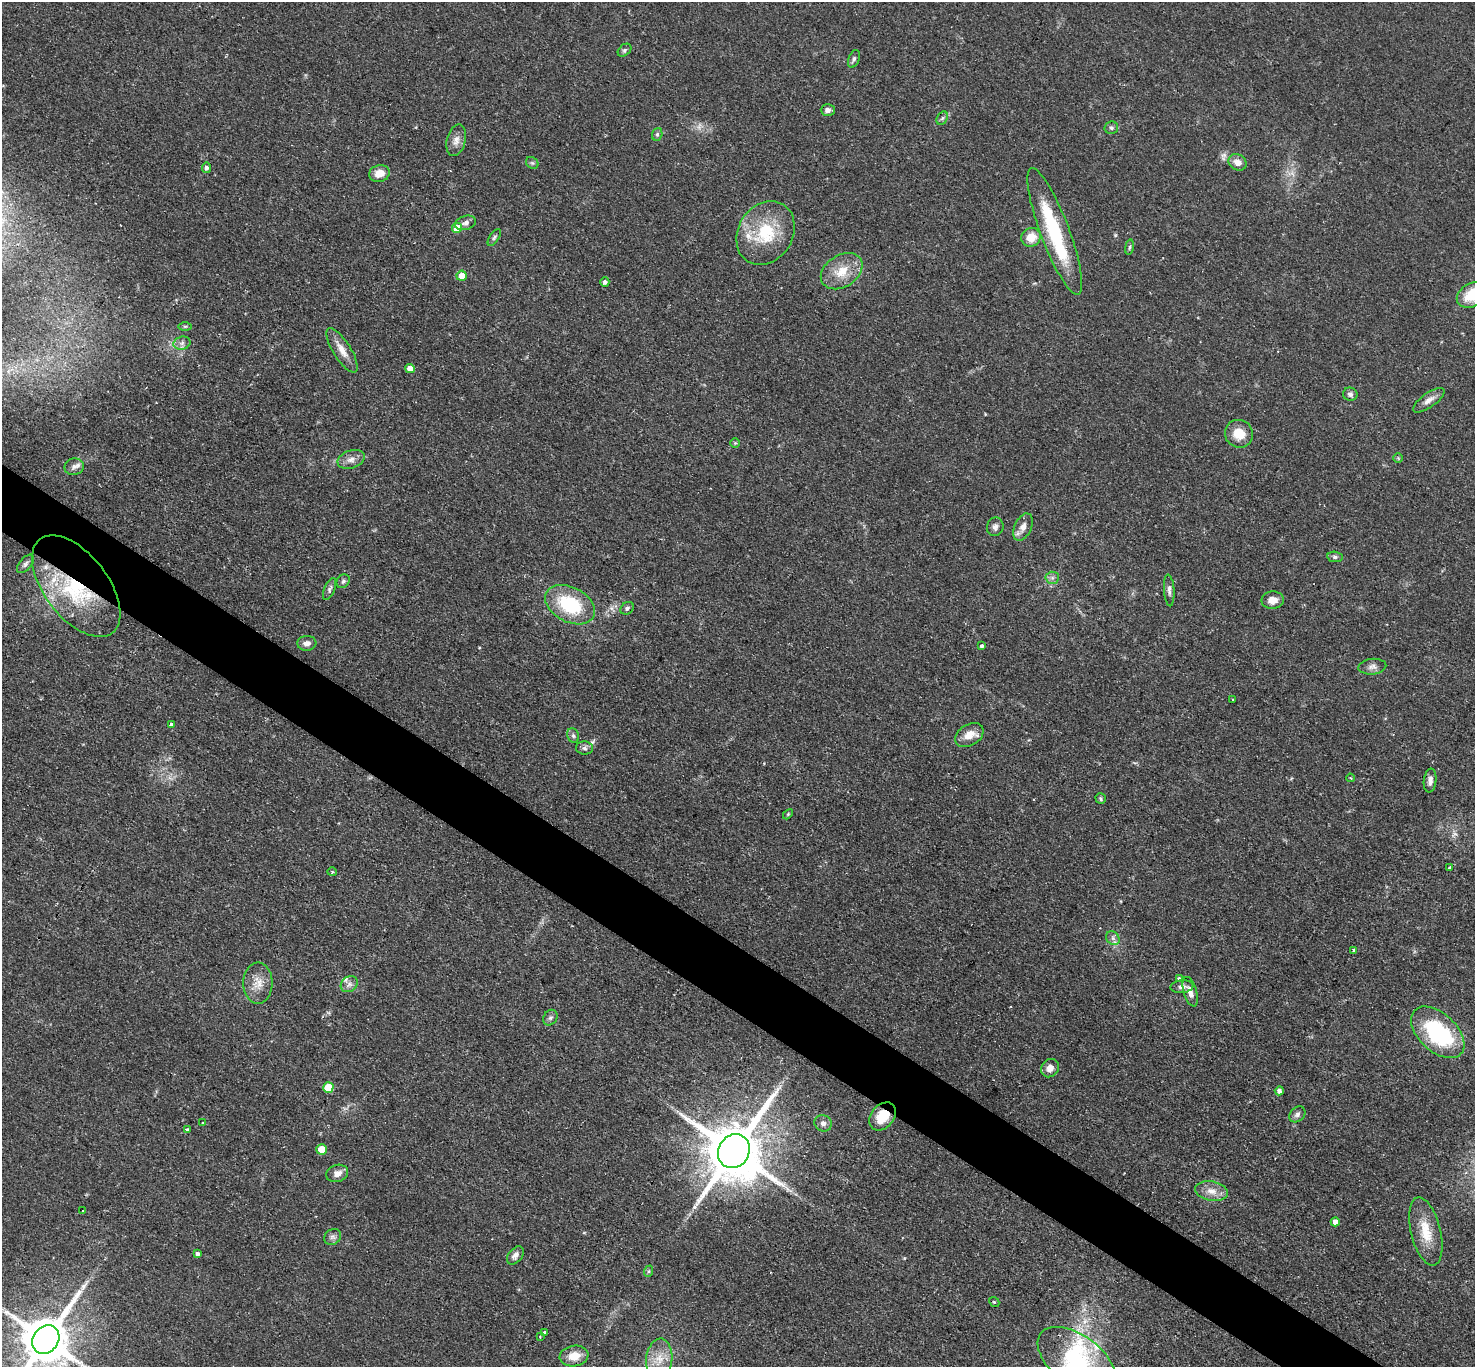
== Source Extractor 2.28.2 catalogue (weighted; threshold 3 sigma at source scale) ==
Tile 6 of 4 x 4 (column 2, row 2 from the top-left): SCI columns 1479-2951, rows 3025-4389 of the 5896 x 5902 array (HDU 1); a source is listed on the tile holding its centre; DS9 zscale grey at full resolution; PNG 1477 x 1369 px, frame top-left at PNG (2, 2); each listed source drawn as its Kron ellipse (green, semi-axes under 4 px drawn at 4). Shown black and unused: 4% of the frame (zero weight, under 2 of 3 exposures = <1% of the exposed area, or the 3 px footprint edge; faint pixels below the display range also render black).
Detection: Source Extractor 2.28.2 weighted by HDU 2 'WHT'; one run over the whole footprint, this tile lists its part. Background 0.0585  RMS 0.0048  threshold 0.0215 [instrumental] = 3 sigma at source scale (4.5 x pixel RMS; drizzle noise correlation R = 1.50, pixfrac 1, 0.05/0.05 arcsec/px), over >= 5 px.
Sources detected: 101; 1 too faint to see at this stretch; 1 inside a brighter object's white glare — neither listed nor drawn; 5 inside a brighter listed object's ellipse — not listed separately; the other 94 listed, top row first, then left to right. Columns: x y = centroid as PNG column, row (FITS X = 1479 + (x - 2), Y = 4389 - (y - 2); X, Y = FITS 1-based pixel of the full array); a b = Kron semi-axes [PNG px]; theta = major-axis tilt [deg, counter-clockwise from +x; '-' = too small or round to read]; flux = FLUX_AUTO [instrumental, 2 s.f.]
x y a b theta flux
624 50 8 5 42 1
854 59 9 5 69 1.3
828 110 7 6 - 2
942 118 7 5 59 1
1111 128 7 6 - 1.2
657 134 6 5 - 0.92
456 140 16 9 75 3.5
1238 162 9 8 - 3.6
532 163 7 5 -43 0.9
206 168 5 4 - 1.5
379 173 10 8 16 6.4
465 223 10 7 18 2
457 228 5 5 - 9.1
1055 231 67 14 -69 41
765 233 34 27 58 27
494 237 9 4 55 1.1
1031 237 10 9 - 7
1129 247 8 4 81 0.81
842 271 23 16 33 11
461 276 5 5 - 6
605 282 4 4 - 1.4
1473 295 17 11 28 16
185 326 7 4 0 0.76
182 343 8 6 14 1.8
342 350 25 8 -58 5.8
410 369 5 4 - 4.7
1350 394 7 6 - 1.7
1429 400 18 7 36 3.5
1239 434 14 13 - 9
735 443 5 4 - 0.54
1398 458 5 5 - 0.63
351 459 14 9 19 3.5
74 467 10 8 13 2.2
995 527 9 8 - 1.9
1023 527 14 8 65 3.8
1335 557 7 5 -9 1.2
26 564 11 6 49 1.7
1052 578 6 6 - 1.4
343 581 7 6 - 1.2
76 586 59 32 -52 60
330 589 12 5 68 1.4
1169 590 16 5 -86 1.9
1273 600 11 8 3 4.5
570 605 26 17 -27 32
627 608 7 5 36 1.1
307 643 9 7 4 2.6
982 646 3 3 - 1.7
1372 667 14 8 6 2.6
1233 699 2 2 - 0.34
171 725 4 4 - 1.8
969 735 15 10 32 6.3
573 736 7 5 -69 1.2
584 748 8 6 -4 1.5
1350 778 4 3 - 0.5
1430 781 12 6 83 2.5
1101 799 5 5 - 0.82
788 814 6 3 46 0.55
1450 867 3 3 - 0.77
332 872 5 4 - 0.68
1113 938 7 6 - 1.5
1353 950 4 3 - 0.71
1179 979 3 3 - 1
258 983 20 14 90 7.2
349 984 9 7 38 2.3
1182 987 11 6 6 2.5
1190 992 15 6 -74 3.7
550 1018 8 6 55 1.4
1438 1032 32 19 -43 49
1050 1068 10 8 46 3.4
328 1087 5 5 - 14
1279 1091 4 4 - 1.8
1297 1114 9 6 42 1.7
882 1116 15 11 50 11
203 1123 3 3 - 1.1
823 1123 9 8 - 2.2
187 1130 3 3 - 0.92
322 1149 5 5 - 10
734 1151 17 15 59 3800
337 1173 11 8 18 3.6
1211 1191 16 9 -10 4.9
83 1211 3 2 - 0.66
1335 1222 4 4 - 3
1426 1231 35 15 -76 13
333 1237 9 7 33 1.7
197 1254 4 3 - 1.3
515 1255 10 6 49 2.2
649 1271 6 4 70 0.67
994 1302 5 4 - 0.68
544 1332 3 3 - 1.2
540 1336 3 2 - 0.56
46 1340 15 12 53 2600
574 1356 14 10 9 6.8
659 1359 20 13 84 8.4
1077 1361 45 25 -37 44
Overlapping masked pixels (flux is a lower limit): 3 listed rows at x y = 76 586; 882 1116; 734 1151
Isophote crosses this tile's border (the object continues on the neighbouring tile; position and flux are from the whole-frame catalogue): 3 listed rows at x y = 1473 295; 46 1340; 1077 1361